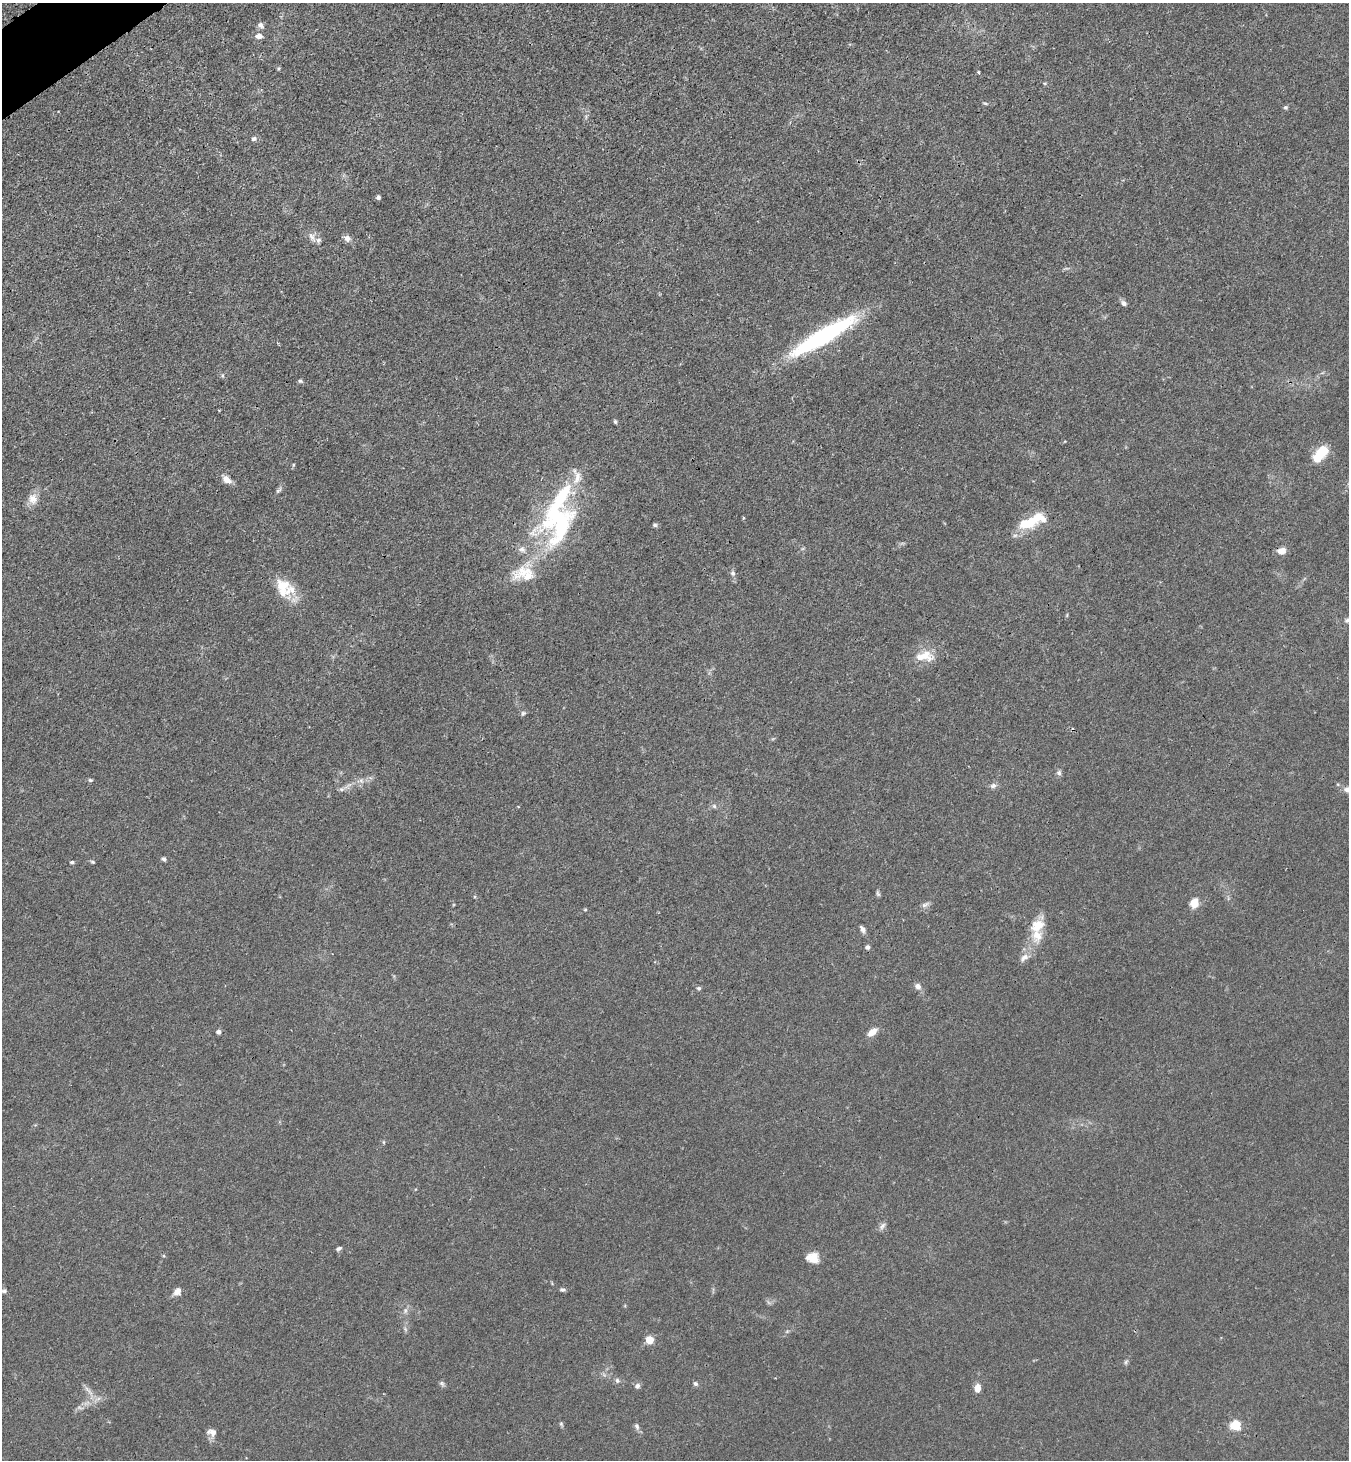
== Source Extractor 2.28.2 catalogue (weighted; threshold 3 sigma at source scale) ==
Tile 11 of 4 x 4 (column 3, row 3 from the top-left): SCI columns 2875-4221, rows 1490-2947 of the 5889 x 5896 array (HDU 1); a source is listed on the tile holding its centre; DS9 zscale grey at full resolution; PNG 1351 x 1462 px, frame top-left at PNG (2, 3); no overlay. Shown black and unused: <1% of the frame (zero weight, under 3 of 4 exposures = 3% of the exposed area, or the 3 px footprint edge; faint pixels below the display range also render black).
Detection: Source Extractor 2.28.2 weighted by HDU 2 'WHT'; one run over the whole footprint, this tile lists its part. Background 0.0145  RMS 0.0026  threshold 0.0118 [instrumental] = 3 sigma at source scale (4.5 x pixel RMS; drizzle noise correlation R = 1.50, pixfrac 1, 0.05/0.05 arcsec/px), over >= 5 px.
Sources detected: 86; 3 inside a brighter object's white glare — not listed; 7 inside a brighter listed object's ellipse — not listed separately; the other 76 listed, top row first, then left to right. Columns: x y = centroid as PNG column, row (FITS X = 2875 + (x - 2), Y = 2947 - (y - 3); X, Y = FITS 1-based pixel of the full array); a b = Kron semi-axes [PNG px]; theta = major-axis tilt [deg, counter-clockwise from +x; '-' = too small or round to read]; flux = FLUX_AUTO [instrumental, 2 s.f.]
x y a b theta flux
261 25 9 6 -42 0.89
259 36 9 6 -3 1.4
279 68 5 3 - 0.3
979 72 4 3 - 0.34
985 103 7 3 -19 0.34
1285 107 5 5 - 0.43
254 139 7 6 - 0.66
378 197 5 5 - 0.63
312 237 16 7 -61 1.5
347 238 10 8 -27 1.3
1124 303 8 6 -46 0.86
823 336 65 13 30 46
223 376 6 4 -89 0.35
300 381 6 5 - 0.48
615 422 6 4 -63 0.4
1321 453 14 7 49 13
293 465 6 3 72 0.3
226 479 12 7 -38 2
278 491 7 5 43 0.52
33 499 14 12 -75 2.4
743 518 4 3 - 0.27
1037 518 21 14 -2 5.6
562 525 71 27 63 31
655 525 6 5 - 0.48
1015 535 7 4 18 0.49
522 549 10 7 -8 1.3
1282 551 9 7 17 2.3
733 573 8 7 - 0.73
283 585 22 15 -15 5.8
1067 615 6 3 72 0.25
1347 620 6 5 - 0.47
924 656 21 12 6 4.9
523 713 7 6 - 0.54
1059 773 7 7 - 0.7
90 780 6 5 - 0.43
361 780 5 5 - 0.66
993 786 8 6 26 0.88
341 789 8 5 -11 0.64
1347 790 10 8 -16 1.3
714 806 7 5 -46 0.56
164 859 5 5 - 0.62
72 862 4 3 - 0.54
92 862 6 4 -20 0.36
878 894 8 4 -63 0.46
1194 903 12 9 76 2.9
925 905 12 5 33 0.92
585 910 5 3 - 0.26
1038 926 18 13 32 4.9
862 929 9 5 -65 0.95
867 947 5 5 - 0.74
1024 957 15 8 45 1.8
918 986 8 7 - 1.3
699 988 6 5 - 0.45
219 1032 5 5 - 0.91
872 1032 11 7 36 2.4
384 1142 5 3 - 0.24
882 1226 11 7 51 0.93
339 1248 7 4 26 0.54
813 1258 12 10 -12 3.8
562 1289 7 4 1 0.57
4 1291 8 6 0 0.75
177 1291 11 8 50 1.5
405 1310 9 4 82 0.65
405 1329 7 4 -71 0.46
650 1340 5 5 - 8.7
1126 1362 7 5 60 0.47
617 1380 7 6 - 0.63
442 1383 8 5 -50 0.56
695 1384 7 6 - 0.58
637 1386 8 6 43 0.78
978 1388 10 7 83 2
88 1390 21 4 -47 1.5
561 1424 7 4 -46 0.39
1236 1425 5 5 - 20
637 1426 9 6 -80 0.76
212 1432 13 9 -15 1.6
Overlapping masked pixels (flux is a lower limit): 1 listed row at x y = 823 336
Isophote crosses this tile's border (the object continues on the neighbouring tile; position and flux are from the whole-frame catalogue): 2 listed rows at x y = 1347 790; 4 1291